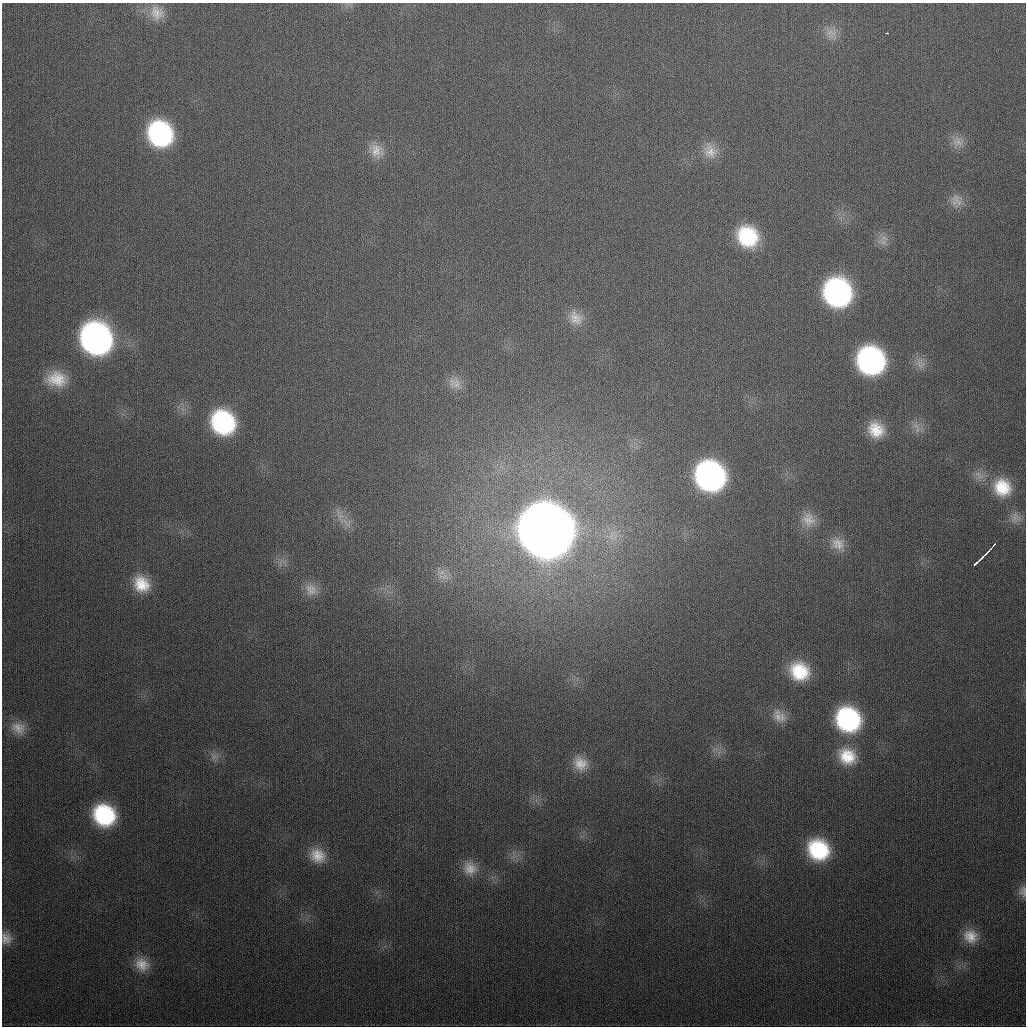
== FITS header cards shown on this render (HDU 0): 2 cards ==
NAXIS1  =                 1024
NAXIS2  =                 1024

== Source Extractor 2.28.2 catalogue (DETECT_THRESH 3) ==
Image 1024 x 1024 px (HDU 0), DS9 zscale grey, 1 PNG px = 1 image px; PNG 1028 x 1028 px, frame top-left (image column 1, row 1024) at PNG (2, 3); no overlay
Background 338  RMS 13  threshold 39.4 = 3 sigma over >= 5 px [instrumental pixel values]
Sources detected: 48; all 48 listed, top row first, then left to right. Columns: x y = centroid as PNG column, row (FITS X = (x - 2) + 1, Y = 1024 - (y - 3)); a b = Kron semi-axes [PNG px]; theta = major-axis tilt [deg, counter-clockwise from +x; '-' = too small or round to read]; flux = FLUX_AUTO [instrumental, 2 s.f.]
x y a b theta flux
157 13 21 19 -50 1.7e+04
831 33 16 13 -34 9.6e+03
887 33 3 2 - 1.7e+03
160 133 22 20 -56 1.4e+05
958 142 17 13 -8 9.7e+03
376 151 20 16 -56 1.4e+04
710 151 21 17 -72 1.5e+04
957 200 23 11 -51 9.4e+03
747 236 22 20 -47 6.1e+04
883 238 14 10 27 7.7e+03
837 292 22 20 -60 2.4e+05
576 318 21 17 -52 1.5e+04
96 338 23 21 -56 4.2e+05
871 360 21 20 - 2.3e+05
57 379 26 19 -3 2.7e+04
455 383 19 16 -27 1.2e+04
223 422 22 19 -50 1.2e+05
916 426 13 6 -36 5.6e+03
876 430 18 16 -45 2.2e+04
979 475 16 9 -52 8.3e+03
710 476 22 21 - 3.1e+05
1002 487 24 22 -55 3.6e+04
340 516 12 4 0 4.1e+03
1015 518 16 13 65 8.6e+03
808 520 21 19 -50 1.7e+04
545 530 26 24 -48 6.5e+06
838 544 21 17 -40 1.6e+04
995 544 4 3 - 1.4e+03
990 549 10 2 47 5.7e+03
982 557 19 3 44 1.3e+04
441 573 13 7 14 6.0e+03
141 584 22 18 -52 2.6e+04
311 590 18 16 -58 1.2e+04
799 671 20 18 -34 4.1e+04
779 716 20 15 -46 1.2e+04
848 719 22 20 -43 1.3e+05
18 728 20 15 -18 1.3e+04
847 756 23 20 -36 2.9e+04
214 757 7 5 -45 3.3e+03
580 764 19 17 -30 1.6e+04
104 815 20 18 -37 8.5e+04
818 850 22 19 -39 7.1e+04
317 855 20 17 -27 1.9e+04
470 868 19 18 - 1.5e+04
1023 891 16 9 89 5.4e+03
970 936 19 16 -32 1.6e+04
6 938 16 14 -82 1.0e+04
142 964 19 17 -21 1.6e+04
At the frame edge (FLAGS 8, measured only in part): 2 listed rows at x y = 1023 891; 6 938